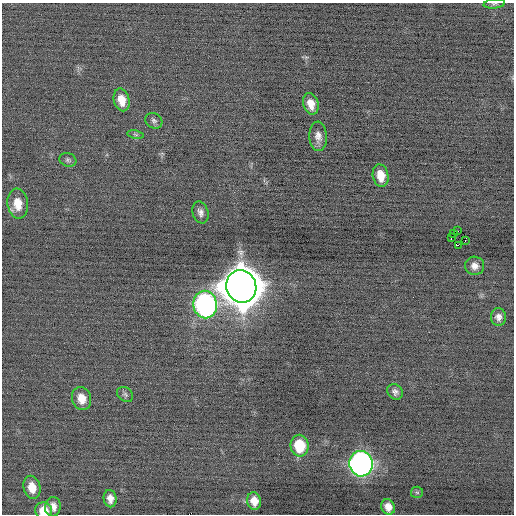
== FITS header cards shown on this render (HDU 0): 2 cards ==
NAXIS1  =                  512 / Axis length
NAXIS2  =                  512 / Axis length

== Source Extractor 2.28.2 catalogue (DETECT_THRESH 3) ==
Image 512 x 512 px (HDU 0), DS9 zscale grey, 1 PNG px = 1 image px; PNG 516 x 516 px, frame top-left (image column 1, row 512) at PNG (2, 3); each listed source drawn as its Kron ellipse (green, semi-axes under 4 px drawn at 4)
Background -0.0543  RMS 0.68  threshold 2.05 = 3 sigma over >= 5 px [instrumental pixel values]
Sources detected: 31; all 31 listed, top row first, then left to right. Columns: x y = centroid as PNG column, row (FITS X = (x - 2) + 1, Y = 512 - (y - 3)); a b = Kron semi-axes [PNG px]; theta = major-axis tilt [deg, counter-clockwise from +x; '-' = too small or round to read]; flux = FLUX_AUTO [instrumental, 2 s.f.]
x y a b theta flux
494 4 11 4 6 98
122 100 11 8 -76 600
311 104 11 7 -74 490
154 121 9 7 -35 140
136 134 8 4 -9 76
318 136 15 8 -87 330
68 160 8 6 -18 120
381 176 11 7 -79 690
18 204 15 10 -81 790
200 212 11 8 -73 220
457 231 2 2 - 1400
453 233 3 2 - 42
451 238 4 2 - 2600
465 240 2 2 - 110
458 245 3 2 - 40000
475 266 9 9 - 290
241 286 16 15 - 170000
205 304 14 11 -81 15000
498 317 9 7 -85 240
395 392 8 7 - 190
125 394 9 6 -39 130
81 398 12 9 -70 540
299 446 11 9 -81 1800
361 464 13 11 -88 22000
32 487 12 8 -76 620
417 492 6 5 - 73
110 499 9 6 -81 310
254 501 9 7 -79 480
53 507 10 8 81 350
388 507 8 6 -67 370
44 511 9 8 - 800
At the frame edge (FLAGS 8, measured only in part): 2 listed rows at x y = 494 4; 44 511